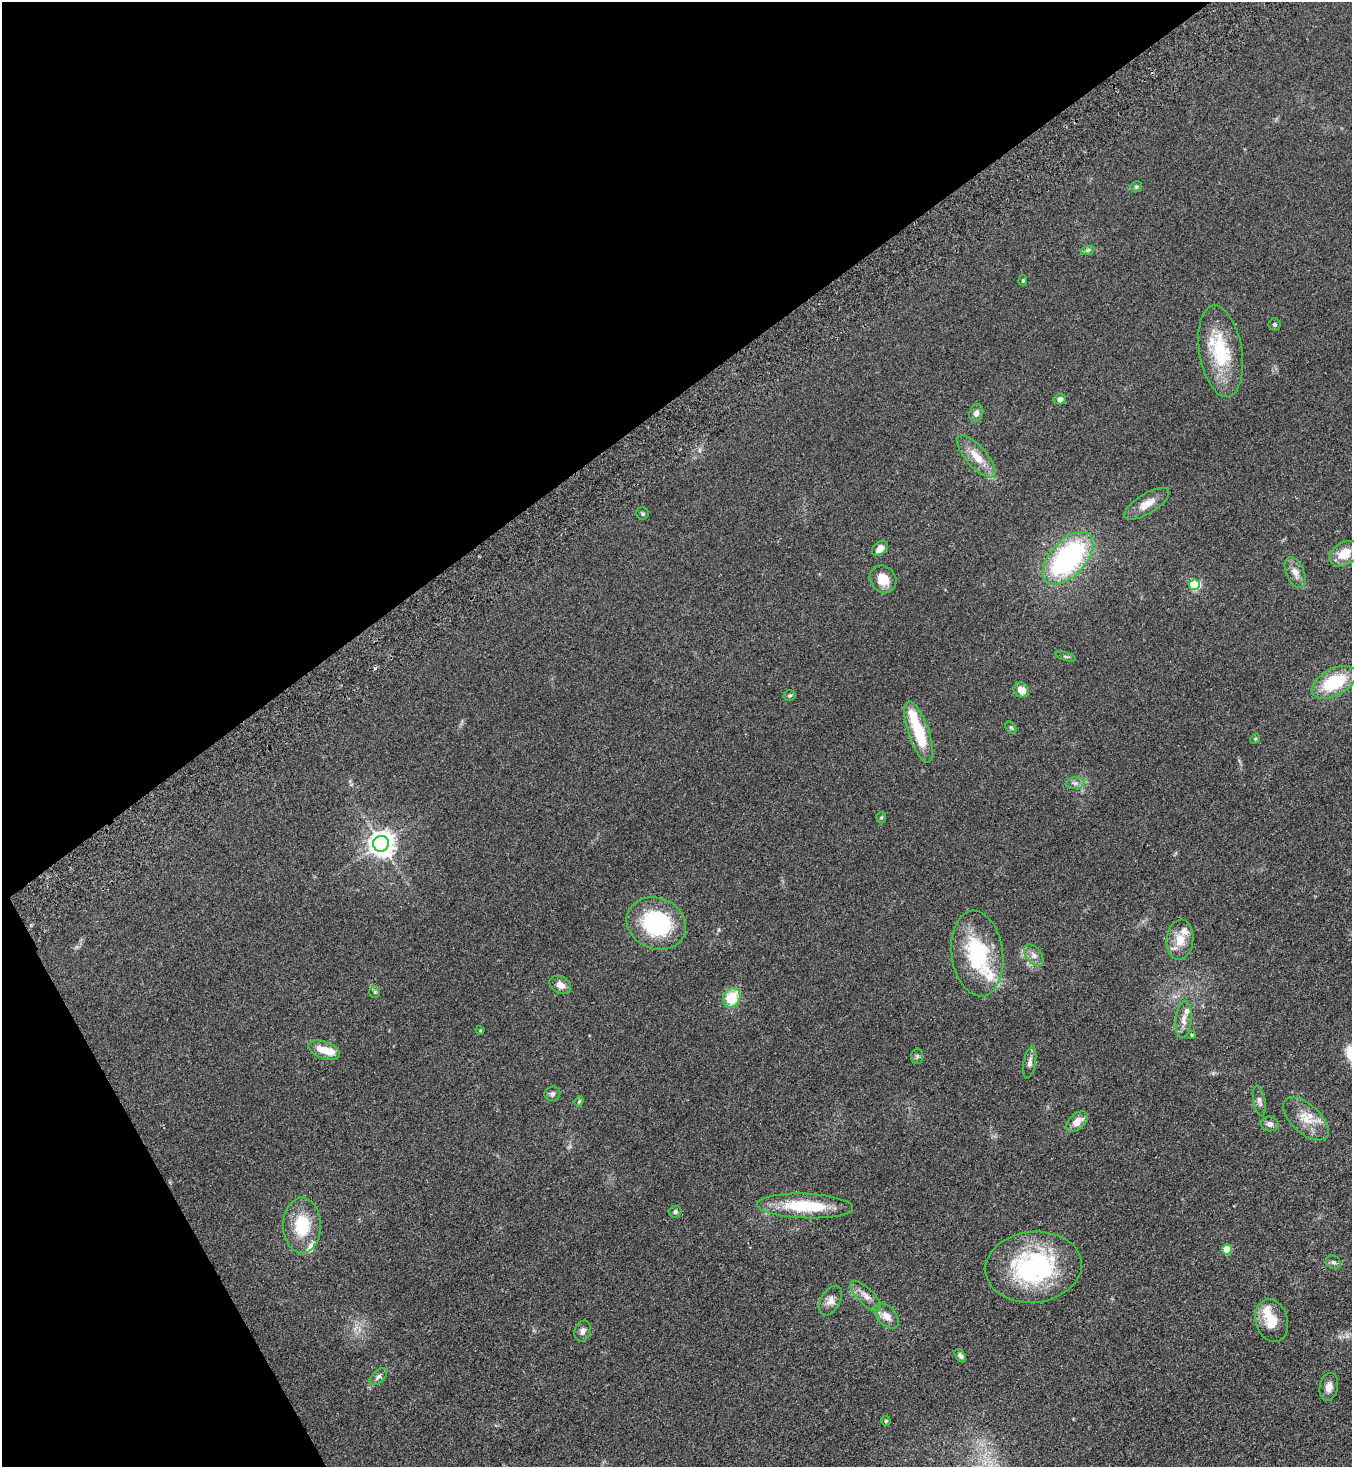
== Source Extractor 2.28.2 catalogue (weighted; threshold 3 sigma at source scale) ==
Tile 5 of 4 x 4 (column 1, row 2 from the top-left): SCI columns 332-1681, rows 2983-4447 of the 5925 x 5963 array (HDU 1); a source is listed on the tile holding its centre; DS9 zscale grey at full resolution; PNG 1354 x 1469 px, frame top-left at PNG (2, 2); each listed source drawn as its Kron ellipse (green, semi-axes under 4 px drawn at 4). Shown black and unused: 32% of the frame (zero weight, under 2 of 3 exposures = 3% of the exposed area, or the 3 px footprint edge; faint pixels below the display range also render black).
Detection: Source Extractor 2.28.2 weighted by HDU 2 'WHT'; one run over the whole footprint, this tile lists its part. Background 0.091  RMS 0.009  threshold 0.0403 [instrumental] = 3 sigma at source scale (4.5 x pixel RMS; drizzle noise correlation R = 1.50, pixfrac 1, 0.05/0.05 arcsec/px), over >= 5 px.
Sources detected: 69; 1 inside a brighter object's white glare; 1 cosmic-ray / hot-pixel residue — neither listed nor drawn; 7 inside a brighter listed object's ellipse — not listed separately; the other 60 listed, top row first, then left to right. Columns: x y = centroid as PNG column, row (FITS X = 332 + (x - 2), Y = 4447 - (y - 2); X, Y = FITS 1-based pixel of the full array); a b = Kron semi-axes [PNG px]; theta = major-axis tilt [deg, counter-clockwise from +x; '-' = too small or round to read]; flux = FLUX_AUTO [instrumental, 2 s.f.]
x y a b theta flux
1136 187 6 5 - 1.3
1088 250 7 4 18 1.6
1023 280 5 4 - 1.1
1274 324 6 6 - 1.4
1221 351 46 21 -80 51
1060 399 6 5 - 3.3
976 413 9 7 72 4.2
976 456 26 10 -48 15
1147 504 26 10 31 11
643 514 6 6 - 1.4
880 548 9 6 43 7.2
1344 554 16 11 34 15
1068 558 32 17 47 150
1295 572 16 9 -67 6.8
883 579 14 12 -51 13
1194 585 5 5 - 65
1066 657 10 3 -15 1.3
1334 682 24 13 28 43
1021 690 8 7 - 6.6
789 696 6 5 - 1.5
1011 727 7 4 -52 1.3
919 732 32 10 -71 40
1255 739 5 4 - 1.1
1075 783 9 6 8 3
881 818 5 5 - 1.1
381 844 8 8 - 870
656 923 30 25 -23 79
1180 940 20 13 83 14
977 954 43 25 -82 72
1034 955 12 7 -51 4.5
560 985 11 8 -28 6.1
375 992 6 5 - 1.4
732 998 10 8 60 21
1184 1019 19 8 84 6.9
480 1030 4 4 - 0.81
1192 1035 4 3 - 1.2
324 1050 16 8 -20 13
917 1056 7 6 - 1.8
1030 1063 16 6 80 3.9
552 1094 8 7 - 2.4
579 1101 5 4 - 1.1
1259 1101 15 6 -79 3.2
1306 1119 28 14 -42 16
1077 1122 13 7 41 8.8
1270 1124 9 7 -8 4
805 1206 48 12 -2 44
675 1212 6 5 - 1.7
302 1225 28 19 -90 34
1227 1249 5 5 - 21
1333 1262 8 6 -28 2.2
1033 1267 48 35 6 120
866 1296 20 8 -44 7.1
830 1301 16 9 60 6.2
887 1316 15 9 -47 7.6
1272 1321 22 16 -74 19
583 1331 10 8 73 3.6
960 1356 7 4 -54 2.2
378 1377 10 6 43 3
1329 1387 14 9 77 6.2
886 1421 5 5 - 1.6